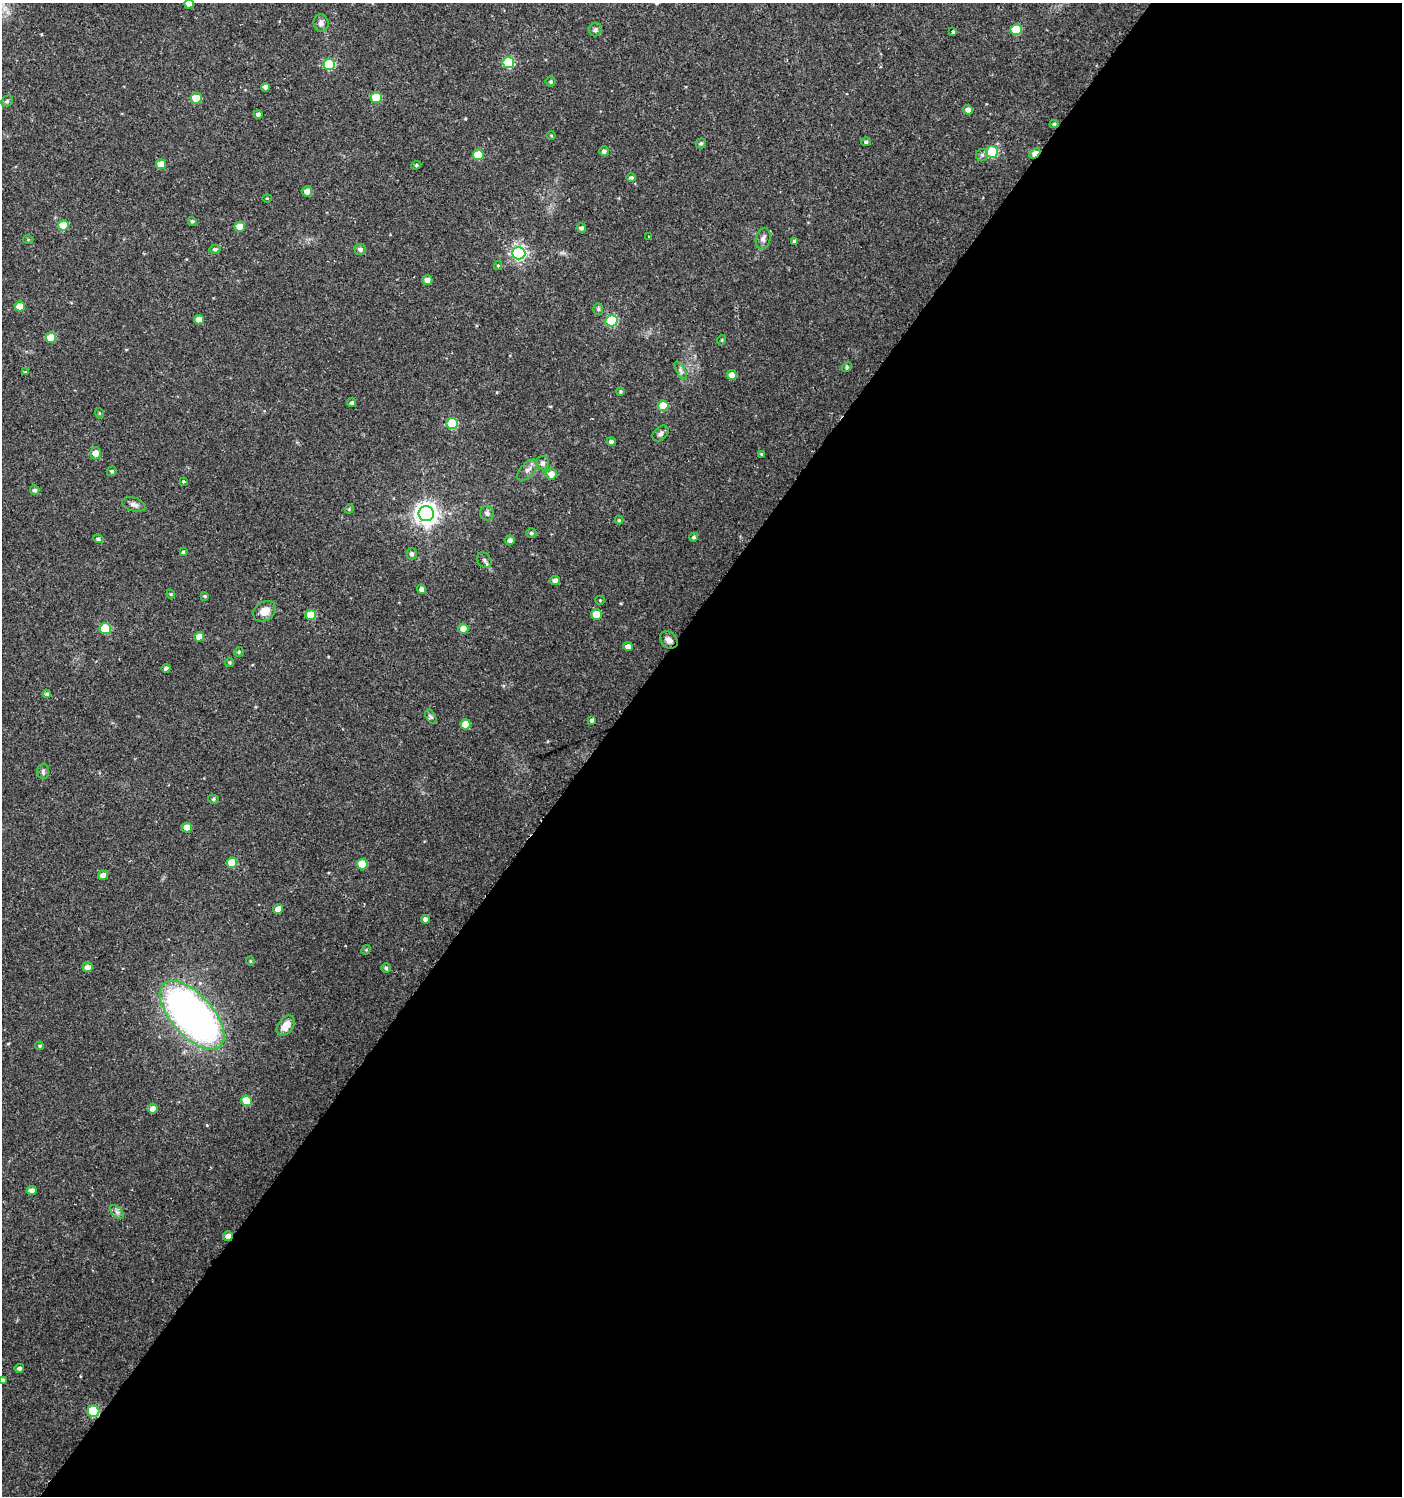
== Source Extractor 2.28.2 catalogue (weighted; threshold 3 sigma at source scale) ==
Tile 12 of 4 x 4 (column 4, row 3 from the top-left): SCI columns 4442-5841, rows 1496-2989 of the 6033 x 6002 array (HDU 1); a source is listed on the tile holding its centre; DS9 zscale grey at full resolution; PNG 1404 x 1498 px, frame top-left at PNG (2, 3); each listed source drawn as its Kron ellipse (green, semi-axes under 4 px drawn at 4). Shown black and unused: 58% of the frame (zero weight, under 2 of 3 exposures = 1% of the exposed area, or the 3 px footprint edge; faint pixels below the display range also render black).
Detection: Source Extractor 2.28.2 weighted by HDU 2 'WHT'; one run over the whole footprint, this tile lists its part. Background 0.0256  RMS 0.0039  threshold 0.0174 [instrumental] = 3 sigma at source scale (4.5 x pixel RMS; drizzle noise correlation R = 1.50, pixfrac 1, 0.0396/0.0396 arcsec/px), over >= 5 px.
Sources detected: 121; all 121 listed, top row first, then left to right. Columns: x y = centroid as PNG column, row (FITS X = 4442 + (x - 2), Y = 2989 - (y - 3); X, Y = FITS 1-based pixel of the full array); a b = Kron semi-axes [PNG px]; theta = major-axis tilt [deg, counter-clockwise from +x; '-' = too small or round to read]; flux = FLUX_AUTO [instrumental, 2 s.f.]
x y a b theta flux
189 4 5 4 - 2.9
321 23 8 7 - 1.7
595 29 7 6 - 0.9
1016 29 6 5 - 13
953 32 3 3 - 1
508 63 6 5 - 25
329 64 6 5 - 24
551 82 5 5 - 0.57
266 87 4 4 - 1.9
196 98 5 5 - 7.3
376 98 5 5 - 10
7 101 6 5 - 0.69
968 110 5 5 - 1.9
258 114 4 4 - 1.2
1054 124 4 4 - 0.58
551 136 5 3 - 0.37
866 142 4 4 - 0.77
701 143 5 5 - 0.76
604 151 5 5 - 1.4
992 152 6 5 - 25
1035 153 6 4 43 5.1
478 155 5 5 - 11
982 155 6 6 - 0.97
161 164 5 5 - 6
416 165 5 4 - 0.58
631 177 5 4 - 0.81
307 191 5 5 - 2.8
267 198 4 4 - 0.37
192 221 4 4 - 0.66
63 225 5 5 - 8
240 227 5 5 - 6.3
581 228 4 4 - 0.98
649 237 2 2 - 0.39
763 239 11 7 75 1.6
28 240 5 3 - 0.36
795 241 4 4 - 0.86
215 249 5 4 - 0.77
360 249 6 5 - 1.3
519 253 7 6 - 95
498 266 4 4 - 0.44
427 280 5 5 - 2.2
20 306 5 5 - 5
598 309 6 5 - 0.66
199 320 5 5 - 4.2
612 321 6 5 - 31
51 338 5 5 - 8.5
722 340 5 3 - 0.34
847 367 5 4 - 0.53
681 371 10 4 -61 1.1
25 372 4 3 - 0.45
732 375 5 5 - 3.2
621 391 4 4 - 0.52
352 403 4 4 - 0.79
663 406 5 5 - 8.9
99 413 5 3 - 0.34
452 423 5 5 - 21
661 433 9 6 42 1.3
611 442 4 4 - 1.2
95 453 6 5 - 3.9
761 454 4 4 - 0.35
543 463 7 6 - 1.3
528 470 13 7 45 1.9
112 471 5 4 - 0.62
551 474 6 5 - 3.2
183 481 4 3 - 0.8
35 490 5 4 - 0.98
134 504 12 6 -15 1.6
349 509 5 4 - 0.38
487 513 7 6 - 1.2
426 514 8 7 - 280
619 520 4 4 - 0.46
531 533 5 4 - 0.69
694 537 4 4 - 0.73
98 539 5 4 - 0.81
510 540 5 4 - 1.5
183 552 4 4 - 0.47
412 554 5 5 - 1.1
484 560 8 6 -50 1.1
555 580 5 4 - 1.5
421 589 4 4 - 1.7
171 594 4 4 - 0.43
205 596 4 3 - 0.52
600 600 4 4 - 0.41
265 611 12 9 36 4
311 615 5 5 - 9.8
596 615 5 5 - 8.6
105 629 5 5 - 18
463 629 5 5 - 3.2
199 637 5 4 - 3.8
669 640 10 7 -43 2
628 647 5 4 - 2.2
239 652 5 4 - 0.5
230 662 4 4 - 0.59
166 668 4 4 - 0.96
47 694 4 4 - 0.77
431 717 8 4 -58 0.74
592 720 4 3 - 0.95
466 724 5 5 - 7
43 771 7 6 - 0.9
213 799 5 4 - 0.65
187 828 5 5 - 5
232 863 5 5 - 10
362 864 5 5 - 10
103 875 5 4 - 2.7
278 909 5 4 - 3.7
425 919 4 4 - 1.4
366 950 5 4 - 0.4
250 961 4 4 - 0.42
88 967 5 5 - 2.5
386 968 5 5 - 0.7
192 1015 42 20 -48 190
286 1025 11 7 53 4.1
40 1046 4 3 - 0.5
247 1101 5 5 - 7.8
153 1109 5 5 - 2.2
32 1191 5 4 - 2.3
117 1212 8 5 -45 1.2
228 1236 5 4 - 3
19 1368 5 4 - 0.96
3 1380 4 3 - 0.71
93 1411 6 5 - 28
Overlapping masked pixels (flux is a lower limit): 3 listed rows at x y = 1035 153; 228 1236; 93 1411
Isophote crosses this tile's border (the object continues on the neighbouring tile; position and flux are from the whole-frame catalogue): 2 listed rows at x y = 189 4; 3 1380